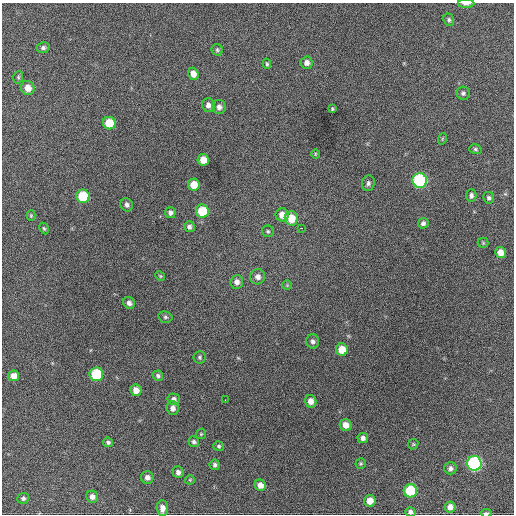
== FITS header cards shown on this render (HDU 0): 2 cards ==
NAXIS1  =                  512 / Axis length
NAXIS2  =                  512 / Axis length

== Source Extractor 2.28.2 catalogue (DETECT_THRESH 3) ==
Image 512 x 512 px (HDU 0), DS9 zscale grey, 1 PNG px = 1 image px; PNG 516 x 516 px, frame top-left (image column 1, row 512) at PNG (2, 3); each listed source drawn as its Kron ellipse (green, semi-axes under 4 px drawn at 4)
Background 736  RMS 20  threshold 60.5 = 3 sigma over >= 5 px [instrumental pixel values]
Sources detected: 77; all 77 listed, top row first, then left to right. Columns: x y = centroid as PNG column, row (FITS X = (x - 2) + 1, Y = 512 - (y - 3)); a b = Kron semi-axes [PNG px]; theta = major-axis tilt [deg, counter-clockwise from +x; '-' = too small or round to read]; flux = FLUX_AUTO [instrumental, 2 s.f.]
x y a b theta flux
466 4 8 3 1 4900
449 20 6 5 - 2900
43 48 6 5 - 3500
217 50 6 5 - 2400
307 63 6 6 - 6700
267 64 5 4 - 1900
193 74 6 5 - 11000
18 77 6 4 72 2000
28 88 7 6 - 14000
463 93 6 6 - 3500
208 105 7 6 - 6600
219 107 7 7 - 5400
332 109 4 3 - 1500
109 123 6 6 - 32000
442 139 6 3 72 1300
475 149 6 5 - 2500
315 154 5 3 - 1200
203 160 6 5 - 17000
420 180 7 7 - 190000
368 183 8 6 77 4200
194 185 6 6 - 19000
471 195 6 5 - 4000
83 196 7 6 - 59000
489 198 6 5 - 3100
127 205 7 6 - 4200
202 211 6 6 - 45000
170 212 5 5 - 5000
282 215 6 6 - 13000
31 216 5 4 - 1600
291 218 7 6 - 23000
423 223 5 5 - 3800
189 227 5 5 - 4100
44 228 6 4 -62 2100
301 228 3 2 - 2500
268 231 6 5 - 2300
483 243 5 5 - 1600
501 252 5 5 - 12000
160 276 5 4 - 1500
258 277 7 7 - 6900
237 282 7 6 - 7000
287 285 5 5 - 1800
129 303 6 5 - 5400
165 317 7 5 -15 2400
313 341 7 6 - 4400
342 350 6 6 - 22000
199 357 6 6 - 2600
96 374 7 6 - 77000
14 376 5 5 - 9900
158 376 5 5 - 2900
136 390 6 5 - 10000
174 399 6 5 - 5600
225 400 2 2 - 1500
311 401 6 5 - 9100
173 408 7 6 - 6400
346 425 6 5 - 13000
201 434 5 4 - 1700
363 438 5 5 - 5400
108 442 5 4 - 3000
194 442 5 5 - 3100
413 444 5 4 - 1700
219 446 5 5 - 2300
474 463 7 7 - 230000
361 464 5 5 - 2000
215 465 5 5 - 3300
450 468 6 6 - 4400
178 472 6 5 - 5500
147 477 6 6 - 5800
190 480 5 4 - 1400
260 485 6 5 - 9400
410 491 6 6 - 75000
92 497 6 6 - 6900
23 498 6 5 - 3100
370 501 6 5 - 14000
450 507 5 5 - 8000
162 508 8 6 -86 7400
410 512 5 5 - 4100
486 513 5 3 - 2800
At the frame edge (FLAGS 8, measured only in part): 3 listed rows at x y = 466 4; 410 512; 486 513